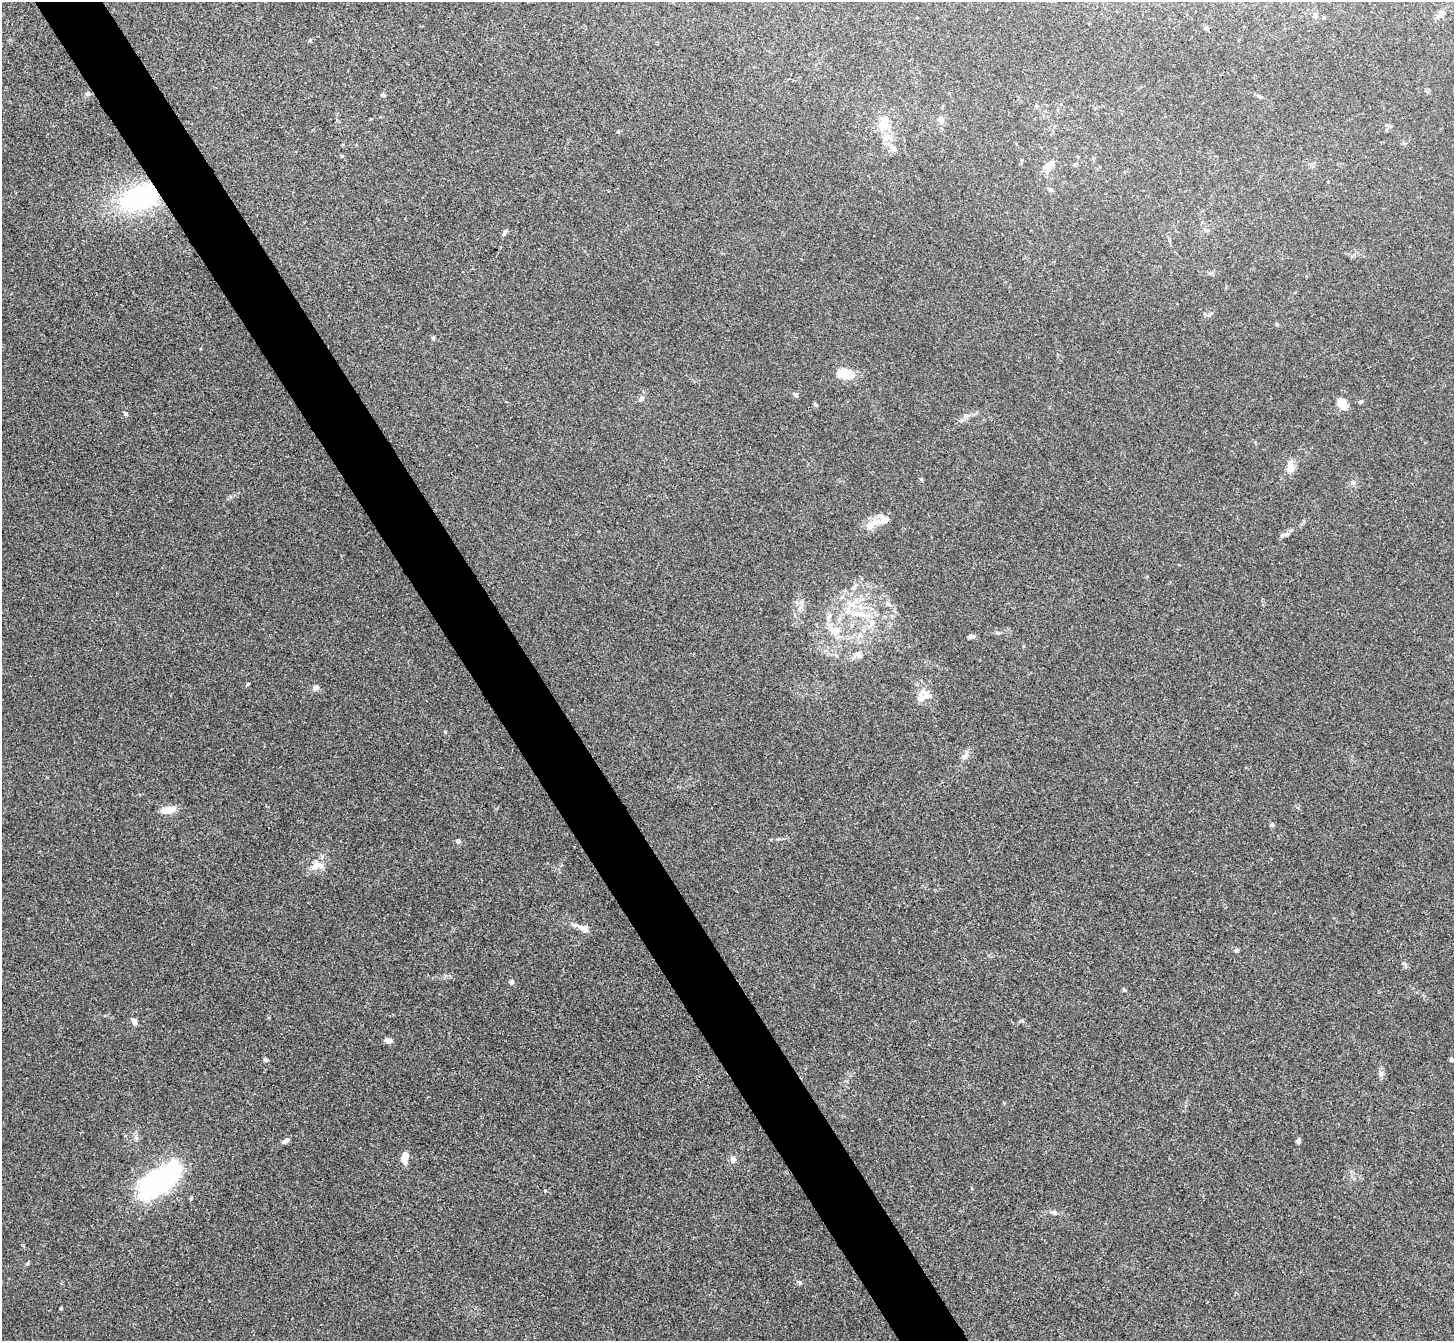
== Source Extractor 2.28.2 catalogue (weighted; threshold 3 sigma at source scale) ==
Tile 11 of 4 x 4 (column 3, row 3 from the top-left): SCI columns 2907-4358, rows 1496-2834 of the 5811 x 5806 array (HDU 1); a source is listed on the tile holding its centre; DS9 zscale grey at full resolution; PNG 1456 x 1343 px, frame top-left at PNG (2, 2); no overlay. Shown black and unused: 5% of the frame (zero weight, under 3 of 4 exposures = <1% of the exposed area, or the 3 px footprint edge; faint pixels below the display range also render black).
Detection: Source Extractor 2.28.2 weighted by HDU 2 'WHT'; one run over the whole footprint, this tile lists its part. Background 0.0166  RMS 0.0046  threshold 0.0206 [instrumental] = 3 sigma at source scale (4.5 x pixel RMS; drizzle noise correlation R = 1.50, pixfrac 1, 0.05/0.05 arcsec/px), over >= 5 px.
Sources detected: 66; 6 inside a brighter listed object's ellipse — not listed separately; the other 60 listed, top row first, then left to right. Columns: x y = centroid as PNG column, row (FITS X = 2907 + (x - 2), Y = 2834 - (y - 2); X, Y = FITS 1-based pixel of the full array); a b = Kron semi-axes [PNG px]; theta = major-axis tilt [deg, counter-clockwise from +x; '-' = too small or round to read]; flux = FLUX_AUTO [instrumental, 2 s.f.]
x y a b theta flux
1440 14 12 7 50 2
1315 15 7 5 90 0.94
1324 18 4 3 - 0.52
1206 28 8 4 -60 0.78
88 94 7 5 -14 0.9
383 95 5 5 - 0.73
1260 97 9 4 -29 0.94
1061 104 4 3 - 0.32
1036 106 5 4 - 0.54
941 120 9 8 - 2
883 123 22 14 77 7.5
893 149 7 6 - 1.3
342 156 4 4 - 0.54
1050 163 15 7 37 2.6
1050 190 7 5 1 0.83
140 198 38 23 18 56
505 233 10 3 52 0.8
433 338 5 4 - 0.6
845 373 23 15 -1 7
795 395 7 5 -38 0.92
642 398 7 6 - 1.2
1361 401 6 4 4 0.59
1343 403 16 9 -74 3.9
125 414 5 5 - 0.84
966 416 7 5 27 1.2
1291 466 15 9 -86 4
1353 483 7 7 - 1.1
884 520 16 13 16 4.2
852 604 10 6 30 2.7
860 614 38 7 -7 8.5
837 630 14 8 -2 3.7
998 633 7 4 6 0.72
860 635 7 4 72 1
971 636 7 4 10 1.4
248 684 4 3 - 0.45
316 687 7 6 - 1.9
925 694 18 8 -60 4.3
965 756 10 7 23 1.8
168 810 17 7 12 5.3
1272 825 5 5 - 0.79
458 841 4 4 - 1.8
318 865 17 12 -3 4.8
583 928 13 7 -28 3.2
1236 951 6 5 - 0.88
1403 963 7 4 -32 0.8
512 982 6 5 - 1.1
1124 990 5 4 - 0.55
134 1021 9 6 -65 1.6
389 1040 7 5 -13 2.4
266 1060 6 5 - 0.68
1451 1060 5 4 - 0.82
1381 1074 8 7 - 1.4
285 1141 11 5 31 1.6
1298 1141 4 4 - 2.1
404 1157 13 8 76 4
733 1159 8 7 - 1.6
158 1181 52 25 39 67
1054 1212 8 6 -9 1.2
800 1283 5 5 - 0.7
61 1308 3 3 - 0.52
Overlapping masked pixels (flux is a lower limit): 1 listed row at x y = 140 198
Unlisted compact peaks at least as high as the median listed source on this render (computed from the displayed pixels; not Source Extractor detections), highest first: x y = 445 732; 816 405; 921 479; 27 1264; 1022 1021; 545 1191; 796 602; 310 40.